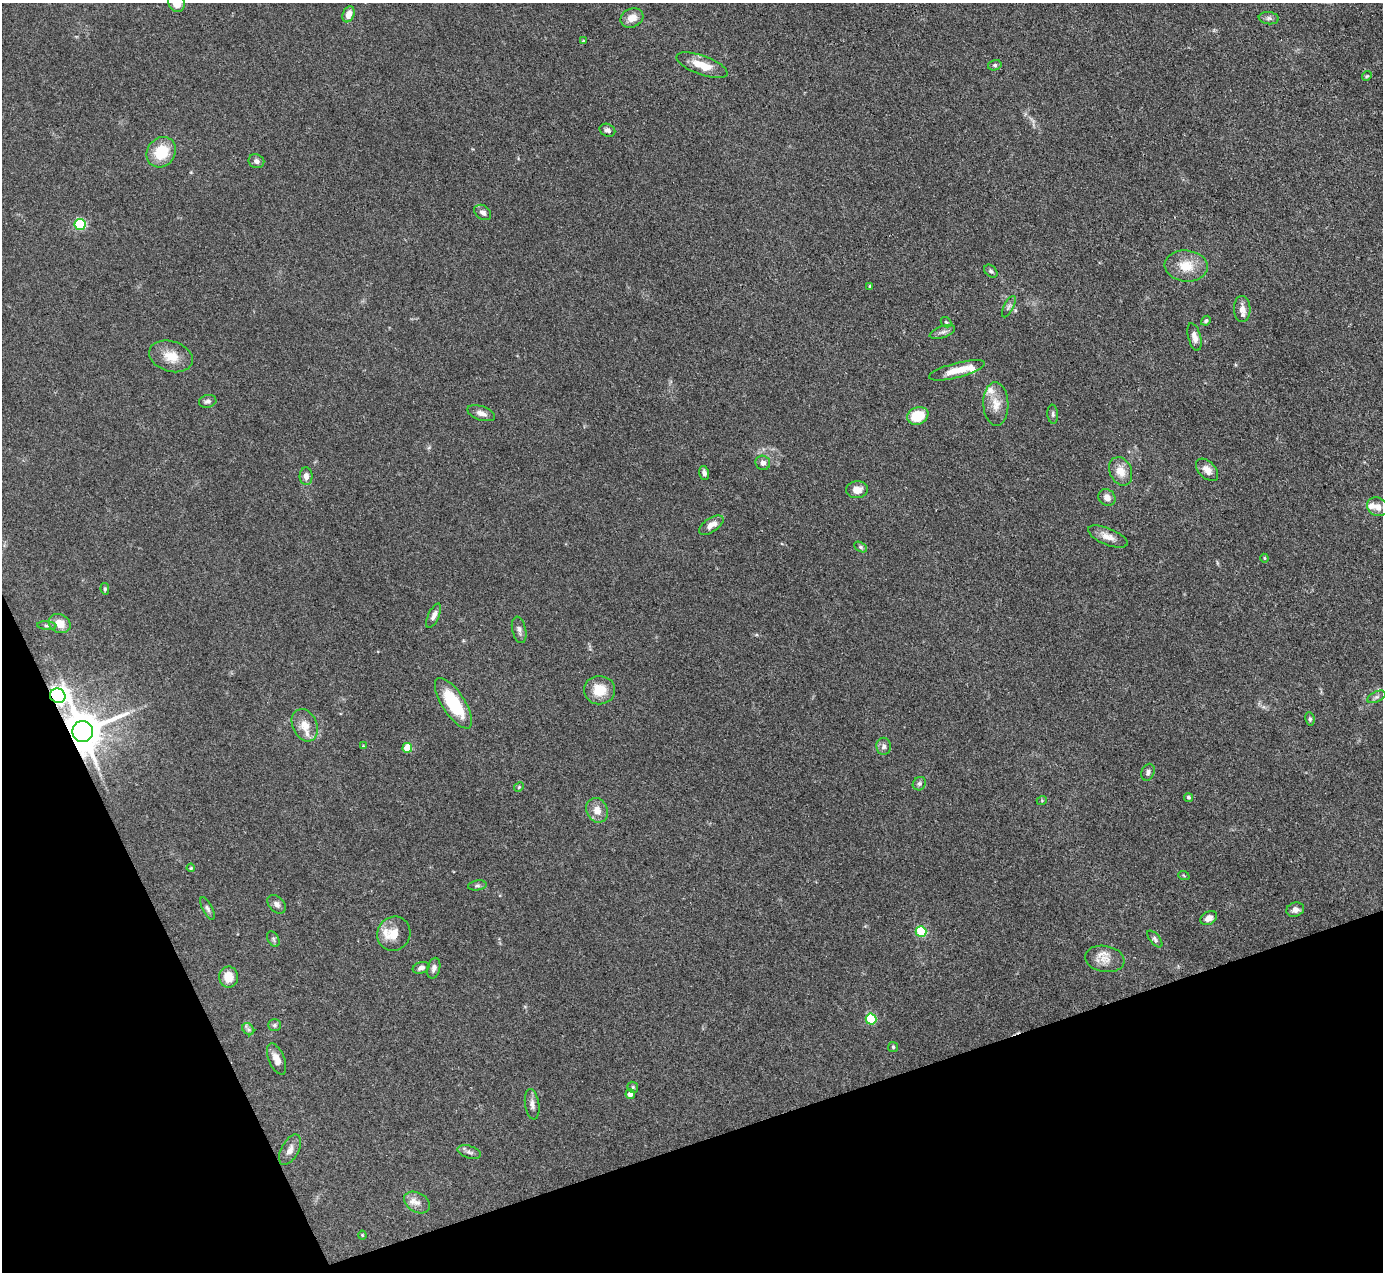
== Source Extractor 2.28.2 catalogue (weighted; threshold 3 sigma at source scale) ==
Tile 14 of 4 x 4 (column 2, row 4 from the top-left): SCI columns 1383-2763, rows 281-1550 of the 5527 x 5514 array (HDU 1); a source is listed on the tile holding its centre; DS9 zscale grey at full resolution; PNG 1385 x 1274 px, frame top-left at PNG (2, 3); each listed source drawn as its Kron ellipse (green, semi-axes under 4 px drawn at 4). Shown black and unused: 17% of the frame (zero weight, under 3 of 4 exposures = <1% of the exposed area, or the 3 px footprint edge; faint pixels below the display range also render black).
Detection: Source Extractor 2.28.2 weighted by HDU 2 'WHT'; one run over the whole footprint, this tile lists its part. Background 0.0867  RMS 0.0058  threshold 0.0263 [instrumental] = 3 sigma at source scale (4.5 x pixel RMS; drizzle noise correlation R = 1.50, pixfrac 1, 0.05/0.05 arcsec/px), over >= 5 px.
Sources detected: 94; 5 inside a brighter listed object's ellipse — not listed separately; the other 89 listed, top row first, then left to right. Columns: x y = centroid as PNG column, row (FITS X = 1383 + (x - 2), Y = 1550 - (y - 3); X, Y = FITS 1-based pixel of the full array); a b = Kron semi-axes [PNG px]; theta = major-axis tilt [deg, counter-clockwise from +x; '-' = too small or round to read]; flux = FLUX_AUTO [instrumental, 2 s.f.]
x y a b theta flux
176 3 9 8 - 8
349 14 8 5 67 4.4
632 18 12 9 26 6
1269 18 10 6 -7 1.9
583 41 3 3 - 0.62
702 65 27 9 -20 10
995 65 7 5 15 1.1
1367 76 5 4 - 0.68
607 130 8 6 -24 1.7
161 152 16 14 50 18
256 161 8 7 - 2.3
483 212 9 6 -37 2.3
80 224 5 5 - 57
1186 266 21 15 -5 12
991 271 7 5 -43 1.5
870 287 4 3 - 1.1
1009 307 12 5 63 1.7
1242 309 13 8 -88 4
1206 321 5 4 - 1.1
946 322 6 4 -44 0.89
942 332 13 5 19 2.3
1194 337 14 6 -75 3.8
171 356 22 15 -17 10
957 370 29 7 14 9
208 401 9 6 14 1.8
996 404 22 12 -88 8.2
481 413 14 7 -19 3.2
1053 414 9 5 -85 1.3
918 416 11 8 22 17
763 463 7 7 - 2.5
1207 470 13 8 -46 4.6
1121 471 15 11 -65 7.5
704 473 7 4 -75 2
306 476 9 6 -88 3.1
857 490 11 8 2 4.9
1107 497 9 8 - 3.1
1377 507 11 9 -29 4.2
711 525 14 7 34 4.7
1108 537 21 8 -22 5.2
860 547 7 4 -28 1.1
1264 558 4 4 - 0.62
105 589 6 4 -82 0.82
434 616 13 5 64 2.8
60 624 11 9 -25 6.7
47 626 9 4 -4 1.1
519 630 13 7 -77 2.5
600 690 15 14 - 11
58 696 8 7 - 280
1376 697 10 5 26 1.7
453 703 29 11 -57 30
1310 719 7 4 -82 1.1
305 725 17 12 -64 8
83 731 10 10 - 1900
363 746 4 4 - 0.5
884 746 8 7 - 2.1
407 748 5 5 - 15
1148 772 9 6 70 1.8
919 784 7 6 - 1.5
519 787 5 4 - 0.6
1189 797 4 4 - 1.2
1042 800 5 3 - 0.52
597 810 13 10 -61 5.7
191 868 4 3 - 0.58
1184 876 6 3 -20 0.67
477 885 9 5 9 1.3
277 904 11 7 -46 2.5
207 908 12 5 -63 1.7
1295 910 9 7 18 2.9
1209 918 9 6 30 3.5
921 932 5 5 - 35
394 934 17 16 - 8.3
273 939 8 5 -62 1.3
1155 939 10 5 -50 1.4
1105 959 20 13 -10 7.3
421 968 8 5 18 2
434 968 10 6 76 2.3
228 977 10 9 - 7.9
871 1019 5 5 - 39
274 1025 6 5 - 1.2
248 1029 7 5 -45 1.4
893 1047 5 5 - 0.74
277 1059 17 8 -67 5
633 1087 6 5 - 0.92
630 1094 5 4 - 3.6
532 1104 15 7 -81 3
290 1150 17 8 61 4
469 1152 12 6 -16 2.1
417 1202 14 9 -30 4.2
362 1235 4 4 - 0.58
Overlapping masked pixels (flux is a lower limit): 2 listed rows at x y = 58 696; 83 731
Isophote crosses this tile's border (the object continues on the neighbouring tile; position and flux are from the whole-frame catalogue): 1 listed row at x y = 176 3